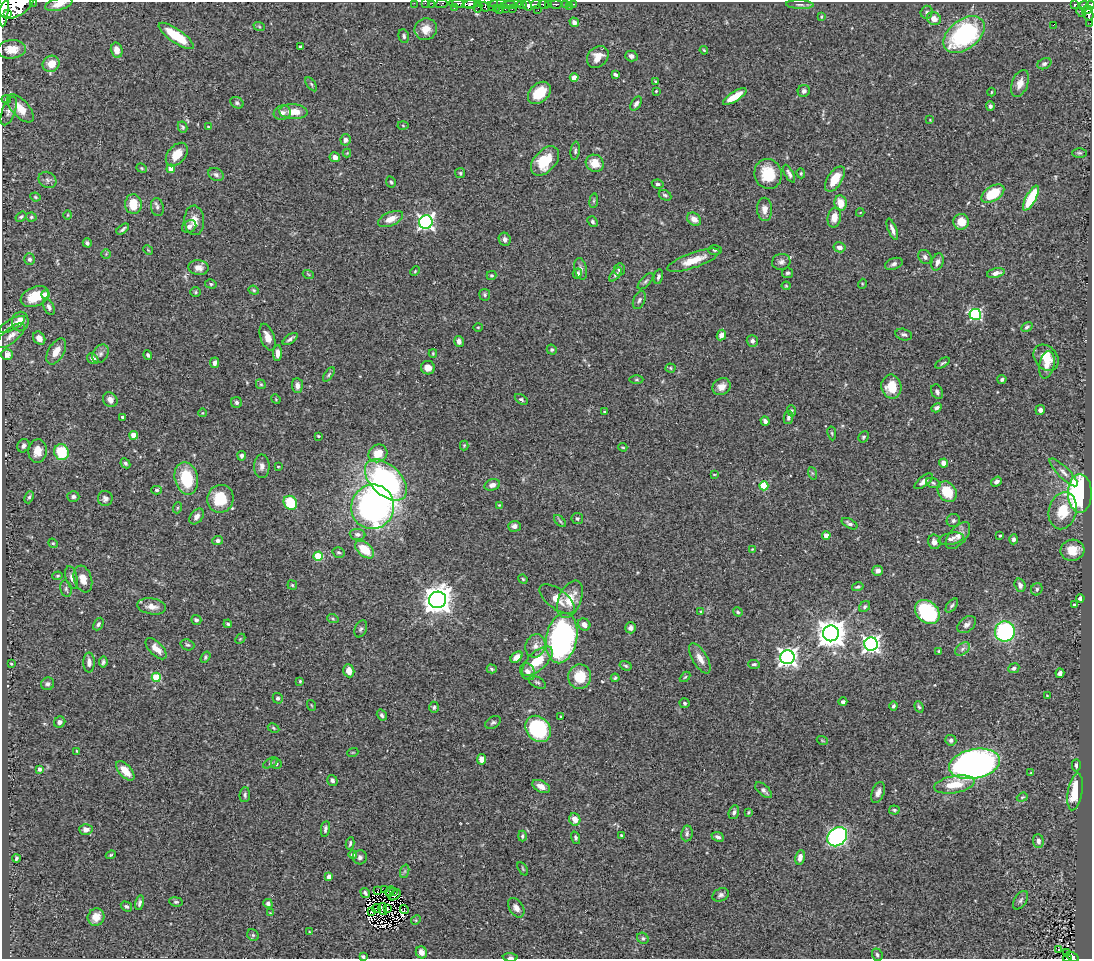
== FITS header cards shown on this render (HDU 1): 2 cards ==
NAXIS1  =                 1090
NAXIS2  =                  957

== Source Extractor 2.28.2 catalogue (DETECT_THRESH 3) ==
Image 1090 x 957 px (HDU 1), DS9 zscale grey, 1 PNG px = 1 image px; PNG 1094 x 961 px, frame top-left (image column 1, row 957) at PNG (2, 2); each listed source drawn as its Kron ellipse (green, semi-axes under 4 px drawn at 4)
Background 0.75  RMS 0.026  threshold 0.0788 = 3 sigma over >= 5 px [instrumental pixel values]
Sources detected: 416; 7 with non-positive FLUX_AUTO (blend fragments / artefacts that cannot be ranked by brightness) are neither listed nor drawn; the other 409 listed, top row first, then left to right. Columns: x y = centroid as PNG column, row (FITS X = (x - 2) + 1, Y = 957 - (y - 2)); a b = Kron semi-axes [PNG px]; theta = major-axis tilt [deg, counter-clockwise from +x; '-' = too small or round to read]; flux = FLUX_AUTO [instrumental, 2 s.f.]
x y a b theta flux
34 2 3 2 - 53
414 3 2 2 - 11
425 3 2 2 - 9.6
432 3 2 2 - 15
59 4 14 6 15 14
441 4 6 4 8 38
457 4 6 3 8 320
464 4 16 4 -3 800
470 4 6 3 5 610
502 4 14 3 0 230
511 4 11 4 7 320
522 4 5 3 - 670
536 4 5 3 - 430
556 4 6 3 0 220
565 4 3 2 - 120
573 4 2 2 - 18
17 5 19 10 31 4900
493 5 6 2 53 83
527 5 5 4 - 650
544 5 5 3 - 600
548 5 3 3 - 460
800 5 14 4 -2 5.2
1074 5 4 3 - 150
1090 5 4 3 - 160
569 6 2 2 - 11
1084 6 5 4 - 290
3 7 19 5 88 3000
478 7 6 3 75 52
485 7 5 4 - 150
454 8 3 2 - 100
496 8 2 2 - 36
512 8 3 3 - 100
505 9 2 2 - 7.6
500 10 2 2 - 18
538 10 2 2 - 11
1087 10 5 3 - 270
927 12 6 6 - 4.6
1081 12 6 2 -45 35
7 14 4 3 - 790
1088 14 7 5 -64 360
821 17 4 3 - 1.8
934 19 7 6 - 13
574 22 5 4 - 9.4
1090 23 2 2 - 6.8
1053 25 3 2 - 3.1
259 26 6 3 -20 2.2
426 29 11 10 - 19
964 34 23 15 38 230
176 36 21 6 -35 66
404 36 7 5 -74 4
300 47 3 3 - 3.9
12 49 14 9 4 22
117 50 8 6 -77 16
704 50 4 3 - 1.8
631 56 6 5 - 6.8
598 57 12 9 46 21
51 64 9 8 - 24
1044 64 7 5 25 4.6
615 75 4 3 - 4.2
574 78 4 4 - 19
655 81 3 2 - 1.4
1020 83 14 8 69 16
311 84 8 4 -55 3.2
656 91 3 3 - 1.5
804 91 6 6 - 6.3
991 92 4 3 - 1.5
539 93 13 9 43 41
735 97 13 5 32 32
6 99 5 4 - 2.6
237 103 7 5 -28 3.8
636 104 8 4 55 5.7
990 106 4 4 - 5.3
20 108 17 8 -48 26
9 111 15 6 69 7.8
294 112 14 7 -3 25
282 113 8 7 - 8.2
930 120 4 3 - 1.2
403 125 5 3 - 1.8
182 127 6 4 -62 2.8
208 127 3 3 - 1.4
345 140 6 5 - 6.4
575 151 9 4 83 3.8
347 153 4 4 - 1.5
1079 153 7 5 0 3.4
177 155 13 8 50 31
335 157 5 5 - 11
545 161 17 11 49 58
595 163 9 8 - 27
142 168 5 4 - 2.3
171 169 4 4 - 26
460 173 5 5 - 2.6
801 173 5 4 - 2
768 174 15 13 -72 53
789 174 10 4 -62 5.9
216 175 8 6 -27 5.2
835 179 14 7 57 32
48 180 9 7 -33 6.6
391 182 6 4 -62 3.1
658 184 6 4 -11 4.5
993 194 13 7 32 66
665 195 7 5 -28 3.4
35 197 5 3 - 2.1
1031 198 14 5 61 79
594 201 7 4 82 2.8
841 203 8 6 -80 25
133 204 10 8 -86 36
157 207 9 6 -80 5.2
765 209 11 7 -87 13
860 213 4 3 - 1.3
68 215 5 3 - 1.6
21 217 6 4 37 3.2
31 217 5 4 - 2.4
834 217 10 6 77 17
391 219 13 7 22 18
694 219 8 6 -38 14
194 220 15 10 -87 18
426 222 7 6 - 500
592 222 6 5 - 4.1
961 222 8 7 - 24
189 226 7 6 - 8.1
123 229 7 3 38 3.6
892 229 11 3 -69 7.6
505 239 7 6 - 6.9
87 243 5 4 - 4.3
839 247 6 5 - 10
148 250 5 4 - 1.6
715 250 7 5 1 3.7
106 254 5 5 - 2
925 257 7 6 - 5.9
30 259 6 5 - 4.9
693 260 27 7 19 33
781 262 9 8 - 7.7
938 262 9 5 71 8.5
894 264 9 5 19 5.4
198 268 10 7 -7 11
581 269 11 6 -77 6
619 269 6 5 - 5.3
415 271 5 3 - 1.8
577 273 5 4 - 6.5
787 273 5 5 - 3.3
996 273 9 4 13 7.5
308 274 5 3 - 1.7
491 275 5 4 - 2.6
615 275 8 4 51 4
658 277 7 4 78 4.6
645 281 10 4 47 4.2
211 284 6 4 -16 2.8
862 284 5 3 - 1.5
786 286 4 4 - 1.6
254 290 5 4 - 2.4
196 292 5 5 - 2.6
45 294 4 4 - 17
485 295 6 5 - 3.1
35 297 15 9 23 41
639 300 9 6 66 4.7
49 307 8 5 -63 5.7
975 314 6 5 - 220
20 322 10 8 79 25
12 324 14 5 28 8
478 327 4 4 - 1.8
1027 327 6 4 31 4.2
721 335 5 4 - 11
904 335 8 5 -12 5.3
11 336 17 7 41 12
267 337 14 7 -71 14
39 338 7 5 -53 13
290 339 9 3 35 4.9
459 341 5 5 - 8.3
752 341 6 5 - 5
552 350 5 5 - 3.3
56 351 14 7 60 20
278 353 8 4 89 11
433 353 4 3 - 1.7
100 354 10 7 58 6.7
7 355 6 5 - 15
148 355 5 3 - 3.8
1046 358 14 11 -50 27
93 359 6 4 -36 8
215 363 5 4 - 7.5
943 363 8 3 31 2.9
1047 365 14 7 77 15
428 368 7 7 - 13
671 368 5 4 - 2.3
329 375 8 4 55 3
1002 379 5 4 - 3.7
636 380 7 3 0 2
261 384 5 4 - 2.5
297 386 7 5 -87 8.6
722 387 9 8 - 15
891 387 12 10 -79 40
937 392 7 5 -64 5.4
276 399 5 4 - 1.9
521 399 7 4 -34 3.3
110 400 8 7 - 9.5
237 402 5 5 - 4
937 408 5 4 - 5
1040 410 5 4 - 6.6
792 411 5 4 - 2.8
604 412 4 3 - 2.1
203 413 4 3 - 1.3
123 417 3 3 - 5.2
788 417 7 4 80 4.2
765 421 5 4 - 5.2
832 433 7 3 -81 2.1
134 435 4 4 - 39
318 436 3 3 - 2.7
863 437 6 5 - 3.2
464 445 5 4 - 1.9
23 446 7 6 - 6
623 447 4 3 - 2
38 451 12 9 83 20
61 452 8 7 - 71
378 453 10 8 32 30
242 456 5 4 - 5.3
125 463 5 4 - 3.4
943 463 4 4 - 13
262 466 12 7 -89 9.1
278 467 3 3 - 1.5
1064 472 19 5 -45 10
812 473 6 4 -71 2.3
714 474 4 2 - 1.4
186 478 16 11 -77 78
386 480 25 15 -44 350
924 481 11 5 39 11
996 482 5 4 - 6.3
933 483 7 4 -22 3.5
492 485 8 5 18 7.5
764 486 4 4 - 76
157 490 5 4 - 3
947 492 11 8 -54 48
1080 493 19 12 -89 390
29 497 6 4 68 3.5
73 497 6 5 - 4.7
105 498 7 7 - 6.2
220 499 14 13 - 60
290 503 7 6 - 68
499 505 4 4 - 1.9
373 507 22 21 - 630
177 508 5 3 - 1.9
1063 511 19 14 76 44
197 516 9 6 51 9
577 519 5 5 - 4.1
560 521 7 4 -45 3.3
953 521 6 6 - 4.4
849 524 8 4 -29 5.4
514 526 6 5 - 6.7
357 534 8 5 -5 6.1
826 536 4 4 - 26
958 536 16 8 50 15
1000 536 3 3 - 2.4
951 539 13 6 10 6.6
1013 539 5 4 - 4.4
218 541 5 4 - 5.1
934 542 7 6 - 7.8
53 543 5 4 - 2.3
752 549 3 3 - 1.5
365 550 11 6 -40 45
1072 550 12 10 13 29
339 552 6 5 - 3.2
318 556 5 4 - 67
878 571 5 5 - 8.6
58 576 5 4 - 2.4
72 578 11 5 -75 7.3
83 579 14 8 -72 17
523 579 5 4 - 2.2
292 585 5 4 - 2.2
1020 585 7 5 -71 6.5
858 587 6 4 14 3.3
66 589 8 5 -80 4.1
1037 589 6 5 - 4
1080 598 4 3 - 5.2
557 599 20 10 -37 22
570 599 20 11 67 38
437 600 8 8 - 2400
952 605 8 4 52 3.6
1075 605 4 3 - 6.1
152 606 14 8 -8 16
865 607 6 5 - 3.5
701 611 4 3 - 1.8
738 612 5 4 - 3.2
927 612 13 10 -44 130
333 619 6 3 -19 2.2
196 620 5 4 - 4.4
98 624 7 4 63 4.1
228 624 4 3 - 2.5
584 625 6 5 - 10
967 625 10 7 39 7.1
631 628 5 5 - 7.4
361 629 9 6 66 4.4
1005 631 10 10 - 210
831 633 8 8 - 2600
562 638 25 15 80 460
240 639 6 4 45 2
871 644 7 6 - 620
187 645 7 5 -20 3.4
535 646 12 10 71 13
156 649 13 6 -45 19
962 649 8 5 37 4.9
939 651 3 2 - 1.8
205 657 6 4 55 2.8
517 657 7 4 42 13
787 657 7 7 - 850
700 658 17 7 -59 17
537 661 19 9 43 47
89 662 10 5 -90 9.1
103 662 5 4 - 3.9
11 664 3 2 - 2.1
754 664 6 4 -4 3.6
626 666 6 4 -18 2.9
1014 668 6 5 - 4.3
492 669 5 4 - 2.9
349 671 6 5 - 18
528 672 9 7 -57 9.7
1060 673 5 4 - 6.9
156 677 4 4 - 69
580 677 12 11 - 44
685 677 6 3 44 2.1
615 678 4 4 - 2.6
300 681 3 3 - 2
537 682 9 5 -28 4.2
47 684 6 6 - 4.2
1047 696 3 2 - 1.2
278 698 5 5 - 4.2
843 702 4 3 - 4.4
685 703 5 5 - 3.4
311 705 5 3 - 1.5
893 706 4 4 - 3.6
434 707 6 5 - 3.4
919 707 6 4 -69 3
382 715 6 4 -58 4.2
561 716 3 2 - 1.7
60 722 6 5 - 6.3
493 722 8 5 29 4
273 728 6 4 -28 2.5
538 729 14 11 -47 160
822 740 5 3 - 1.7
951 740 5 5 - 5.9
77 751 3 3 - 1.5
353 752 5 3 - 1.7
481 759 5 4 - 16
270 763 8 4 28 3.1
276 763 5 5 - 3.8
975 764 25 14 11 1100
1076 765 6 4 89 4.5
39 769 4 4 - 7
125 771 12 6 -48 25
1031 773 4 4 - 1.6
332 780 6 5 - 4.5
954 785 20 8 10 42
541 786 9 5 -26 13
764 790 10 5 -42 6.4
878 792 11 6 71 9.6
1075 792 18 7 80 53
245 795 7 5 86 3.8
1022 797 6 4 21 2.3
894 810 5 4 - 2.9
734 812 7 5 71 6
748 812 3 3 - 1.9
575 819 6 5 - 16
86 829 7 5 -2 8
325 829 8 4 81 4.7
687 833 8 5 82 4.3
621 835 4 3 - 2.4
522 836 5 4 - 3.2
718 837 6 4 -23 6
837 837 11 8 40 510
576 838 6 4 -73 3.7
1038 841 7 5 -85 6.9
350 843 6 3 80 3.2
111 855 5 4 - 2.2
353 855 4 4 - 5.6
360 857 7 7 - 5.3
800 857 7 5 79 10
16 858 4 3 - 3.5
523 869 7 3 -61 1.9
405 871 7 4 71 3.5
329 877 4 4 - 13
385 890 3 2 - 2.5
377 891 2 2 - 0.26
390 891 5 3 - 7.2
393 892 2 2 - 1.6
365 893 5 3 - 3.5
395 895 7 2 36 3.1
721 895 8 6 24 5.6
1021 900 10 6 58 5.3
176 902 7 4 -8 3.3
139 903 7 4 76 4.7
268 903 4 4 - 5.1
126 906 6 4 -31 3.7
376 908 4 2 - 2.5
516 908 11 7 -57 11
383 909 6 3 -77 2.3
387 909 3 2 - 1.3
404 910 5 3 - 9.7
372 912 3 2 - 1.4
270 913 3 3 - 1.2
96 917 9 8 - 21
416 920 5 4 - 2.3
309 932 4 2 - 1.3
253 935 6 5 - 3
643 938 6 5 - 3.2
1059 949 2 2 - 1.7
421 952 6 5 - 12
1066 953 3 2 - 16
877 955 6 5 - 3.6
363 957 4 3 - 3.3
510 957 7 4 -3 3.4
1073 957 6 3 -32 84
1067 958 4 2 - 20
At the frame edge (FLAGS 8, measured only in part): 15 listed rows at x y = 34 2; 414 3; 425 3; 432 3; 59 4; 441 4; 464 4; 17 5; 1090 5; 3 7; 1090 23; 363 957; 510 957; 1073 957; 1067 958
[7 non-positive-flux detections neither listed nor drawn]